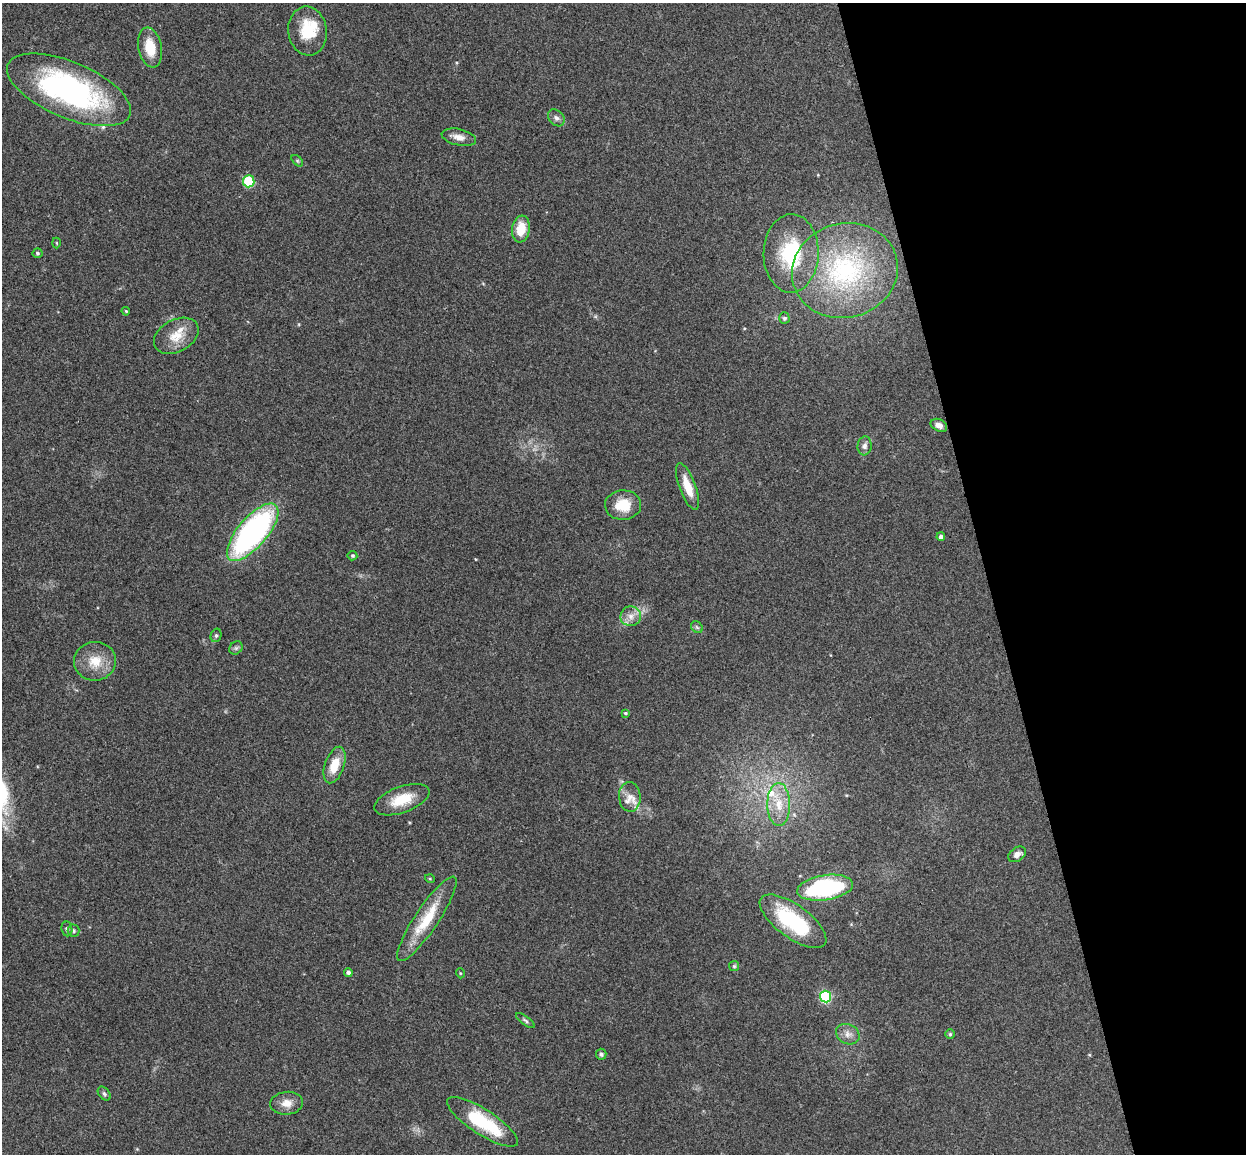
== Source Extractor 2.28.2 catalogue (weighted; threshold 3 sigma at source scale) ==
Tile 12 of 4 x 4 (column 4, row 3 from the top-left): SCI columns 3788-5031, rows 1305-2456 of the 5088 x 5029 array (HDU 1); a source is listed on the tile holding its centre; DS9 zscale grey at full resolution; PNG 1248 x 1156 px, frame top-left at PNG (2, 3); each listed source drawn as its Kron ellipse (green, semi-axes under 4 px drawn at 4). Shown black and unused: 21% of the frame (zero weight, under 3 of 4 exposures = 6% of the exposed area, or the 3 px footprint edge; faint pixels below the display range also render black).
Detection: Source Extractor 2.28.2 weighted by HDU 2 'WHT'; one run over the whole footprint, this tile lists its part. Background 0.0709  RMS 0.0075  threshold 0.0339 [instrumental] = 3 sigma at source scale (4.5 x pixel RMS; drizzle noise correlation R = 1.50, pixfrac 1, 0.05/0.05 arcsec/px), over >= 5 px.
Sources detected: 52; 2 inside a brighter listed object's ellipse — not listed separately; the other 50 listed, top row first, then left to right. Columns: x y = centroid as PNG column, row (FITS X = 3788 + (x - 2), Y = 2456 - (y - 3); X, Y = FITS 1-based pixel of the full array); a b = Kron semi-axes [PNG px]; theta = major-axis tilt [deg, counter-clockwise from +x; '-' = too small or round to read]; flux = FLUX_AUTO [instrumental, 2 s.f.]
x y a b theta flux
308 31 24 19 -81 24
150 47 20 11 -79 16
69 90 66 28 -23 170
556 118 9 7 -47 2.6
459 137 17 8 -12 5.7
297 161 7 4 -46 1.2
249 181 6 5 - 43
521 229 13 9 82 15
56 243 5 3 - 0.66
37 253 5 5 - 1.5
791 253 39 27 89 49
845 271 53 47 16 100
126 311 4 3 - 0.78
784 318 5 5 - 1.8
176 336 24 16 28 15
939 425 9 6 -26 4.1
865 446 9 7 85 2.9
688 487 25 8 -70 13
623 505 18 15 2 16
253 532 36 14 49 180
941 537 4 4 - 2.2
352 556 5 5 - 1.2
631 616 10 10 - 5.4
697 627 6 5 - 1.3
216 635 7 5 75 1.6
236 648 7 6 - 1.5
95 661 21 19 9 16
625 713 4 3 - 0.94
335 765 19 9 71 15
630 797 15 11 -86 7.6
402 800 29 13 20 19
779 805 21 11 -89 14
1017 854 10 6 35 3.5
430 879 5 3 - 0.73
825 888 28 12 8 90
427 919 50 11 56 29
793 921 39 16 -36 53
67 929 7 5 -82 1.8
73 931 6 6 - 1.6
734 966 5 5 - 1.1
348 973 4 4 - 2.2
460 973 5 3 - 0.65
825 996 6 5 - 65
525 1021 11 3 -38 1.4
848 1034 12 9 -25 5
950 1034 5 5 - 1.1
601 1054 5 5 - 1.8
104 1094 8 5 -50 1.5
287 1103 16 11 5 7.6
482 1122 41 12 -33 45
Overlapping masked pixels (flux is a lower limit): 1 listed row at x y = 253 532